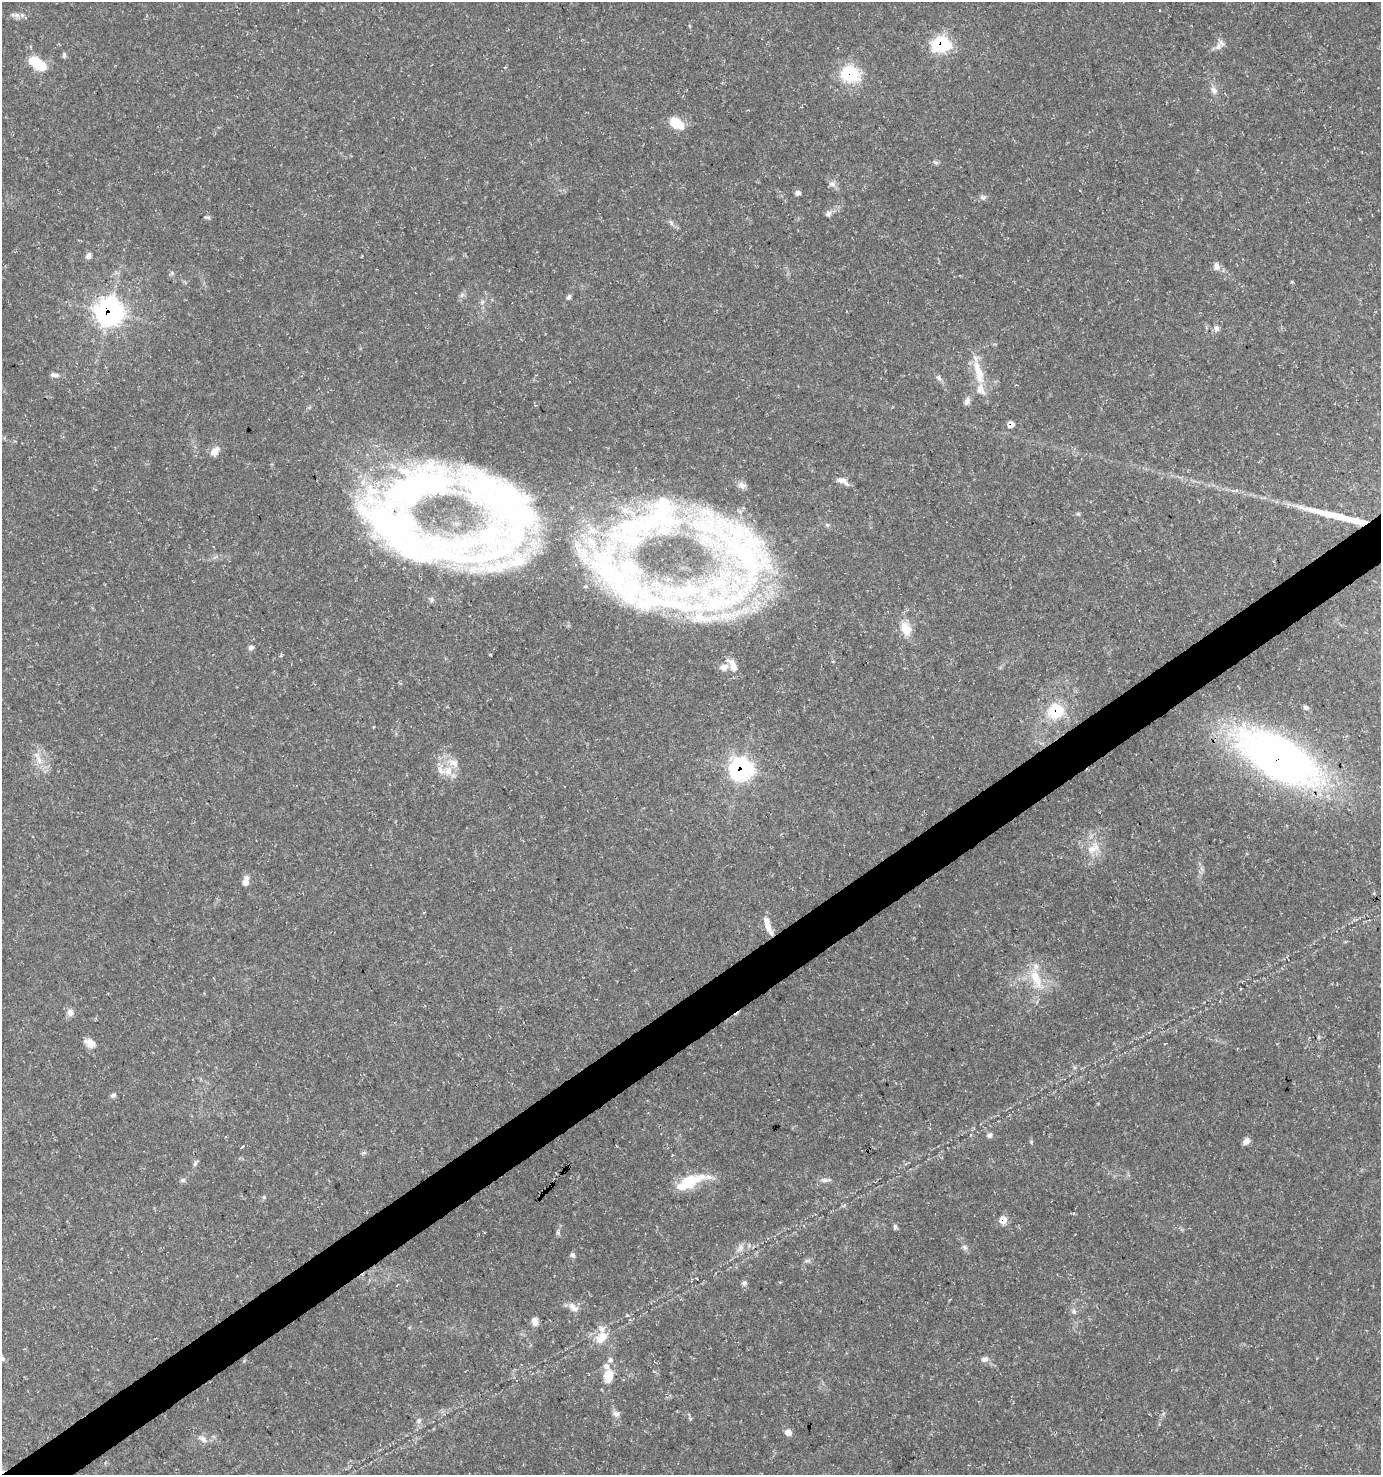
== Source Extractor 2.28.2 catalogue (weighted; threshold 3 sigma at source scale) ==
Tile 7 of 4 x 4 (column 3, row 2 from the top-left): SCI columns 2876-4254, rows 2953-4425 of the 5813 x 5899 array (HDU 1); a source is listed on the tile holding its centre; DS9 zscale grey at full resolution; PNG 1383 x 1477 px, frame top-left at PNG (2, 2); no overlay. Shown black and unused: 3% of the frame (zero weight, under 3 of 5 exposures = <1% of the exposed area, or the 3 px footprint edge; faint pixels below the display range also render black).
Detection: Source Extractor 2.28.2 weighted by HDU 2 'WHT'; one run over the whole footprint, this tile lists its part. Background 0.0272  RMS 0.0025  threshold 0.0114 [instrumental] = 3 sigma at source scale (4.5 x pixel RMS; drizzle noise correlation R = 1.50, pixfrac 1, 0.0396/0.0396 arcsec/px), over >= 5 px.
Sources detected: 98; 1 cosmic-ray / hot-pixel residue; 1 long thin detection or spike segment (spike, bleed or trail) — not listed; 16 inside a brighter listed object's ellipse — not listed separately; the other 80 listed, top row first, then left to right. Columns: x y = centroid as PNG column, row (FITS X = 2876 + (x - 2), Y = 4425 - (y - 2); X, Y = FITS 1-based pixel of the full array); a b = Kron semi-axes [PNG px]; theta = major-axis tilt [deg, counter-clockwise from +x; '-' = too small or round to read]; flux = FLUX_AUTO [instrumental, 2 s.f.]
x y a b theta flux
17 15 11 7 -1 1.2
941 44 8 7 - 47
1218 47 12 8 51 1.5
64 55 8 5 82 0.54
37 63 22 10 -34 7.8
850 74 21 17 -19 12
1214 90 11 7 -58 1.3
676 123 13 8 -31 7.7
935 163 8 5 -38 0.55
832 184 11 7 -9 1
798 193 6 6 - 0.89
983 198 8 5 -17 0.66
828 214 8 7 - 0.92
207 217 8 4 -4 0.46
671 223 9 5 -57 0.66
88 256 9 7 56 0.96
1216 266 11 8 -83 1.2
462 295 8 5 45 0.68
569 297 8 5 63 0.62
482 302 7 6 - 0.66
109 312 11 11 - 170
1216 328 8 6 -80 0.97
978 372 39 11 -75 6.6
54 375 11 5 -3 0.88
939 378 9 6 -61 0.8
967 401 11 7 66 1
1011 425 7 6 - 1.9
215 451 13 8 45 2.2
843 481 16 7 -29 1.7
501 509 174 125 -76 180
1078 514 5 5 - 0.34
1357 521 22 8 -13 3.7
742 549 148 94 -46 120
905 629 16 11 -59 4.3
251 647 6 5 - 0.8
732 665 20 8 -58 2.7
724 667 11 8 14 1.4
1305 707 8 6 -44 0.62
1055 711 19 18 - 9.1
1279 759 70 32 -30 180
39 760 15 7 -65 2.2
741 769 10 10 - 97
448 771 15 12 79 3.7
1093 848 22 12 41 4.1
245 882 9 7 -86 1.9
767 925 22 7 -73 2.9
1036 978 29 12 -69 6.5
70 1012 8 8 - 1.5
90 1043 12 8 -32 2.5
113 1095 7 5 26 0.68
990 1135 7 6 - 0.9
1246 1141 9 6 52 1.2
1031 1142 6 3 73 0.31
242 1147 4 3 - 0.73
364 1153 7 4 19 0.39
195 1163 7 5 69 0.57
183 1180 7 5 17 0.58
825 1180 16 5 0 0.96
688 1182 28 17 21 7.7
264 1197 5 5 - 0.32
1003 1220 7 7 - 3.6
895 1226 7 5 -89 0.5
558 1233 7 5 -70 0.5
964 1247 8 6 -47 0.77
740 1248 14 7 54 1.6
572 1255 6 6 - 0.64
806 1261 8 4 1 0.51
744 1283 7 6 - 0.76
573 1307 16 8 -42 1.8
1074 1311 8 6 -63 0.82
535 1321 9 7 -76 1.7
601 1338 20 12 42 4.2
2 1358 8 5 -51 0.63
985 1359 10 7 18 1.1
610 1360 7 6 - 0.73
609 1376 14 9 82 4.7
616 1414 9 8 - 1.1
419 1421 8 6 57 0.7
788 1433 7 7 - 1.6
203 1439 13 7 -39 1.3
Overlapping masked pixels (flux is a lower limit): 9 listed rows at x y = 941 44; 850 74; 109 312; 1011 425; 1357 521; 1055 711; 1279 759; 741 769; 1003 1220
Isophote crosses this tile's border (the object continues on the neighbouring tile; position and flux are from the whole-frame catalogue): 1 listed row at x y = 2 1358